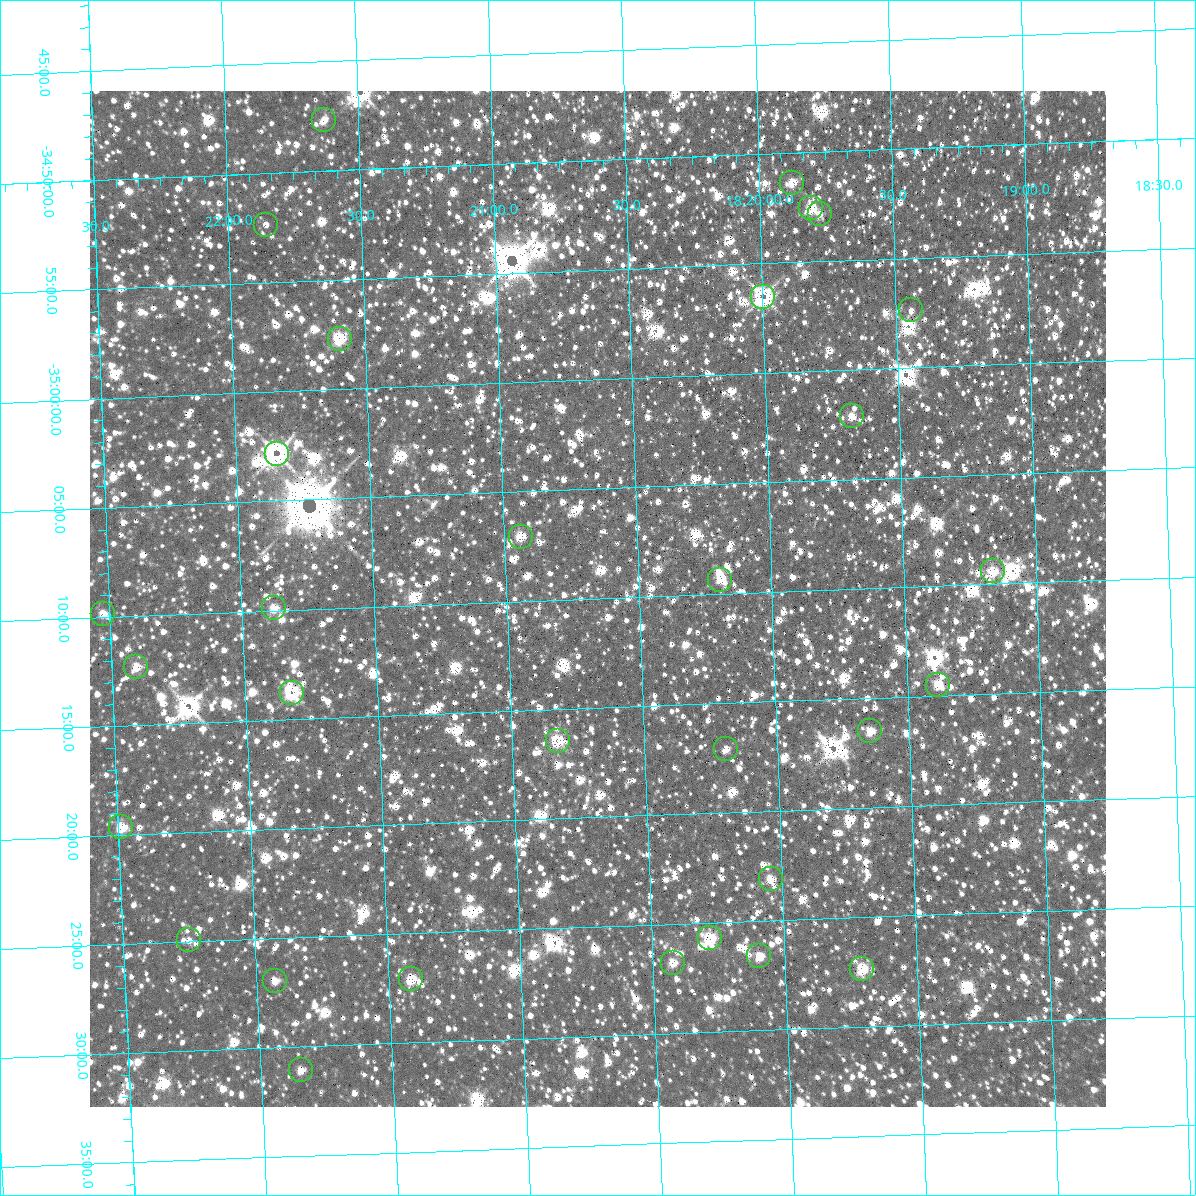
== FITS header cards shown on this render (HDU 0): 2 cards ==
NAXIS1  =                 1016 / length of data axis 1
NAXIS2  =                 1016 / length of data axis 2

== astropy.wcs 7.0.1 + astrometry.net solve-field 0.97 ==
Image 1016 x 1016 px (HDU 0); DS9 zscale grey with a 90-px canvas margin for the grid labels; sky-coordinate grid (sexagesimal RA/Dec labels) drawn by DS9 from the SOLVED WCS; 31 Tycho-2 reference stars matched to detected sources circled (green)
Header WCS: RA---SIN-SIP/DEC--SIN-SIP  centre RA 18:20:39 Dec -35:10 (275.16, -35.17 deg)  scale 2.78 x 2.74 arcsec/px (non-square pixels)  FOV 47.0' x 46.4'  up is -2 deg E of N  parity normal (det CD < 0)
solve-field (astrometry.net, Tycho-2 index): VERIFIED the header's WCS against the Tycho-2 star catalogue (31 matches, 3 conflicts) and refined it, rather than solving blind
Solved WCS: RA---TAN-SIP/DEC--TAN-SIP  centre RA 18:20:39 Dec -35:10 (275.16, -35.17 deg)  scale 2.78 x 2.74 arcsec/px (non-square pixels)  FOV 47.0' x 46.4'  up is -2 deg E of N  parity normal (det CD < 0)
The solver's refit moves the header's centre by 1.4 arcsec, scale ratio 0.9999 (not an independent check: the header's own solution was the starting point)
Tycho-2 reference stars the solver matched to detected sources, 31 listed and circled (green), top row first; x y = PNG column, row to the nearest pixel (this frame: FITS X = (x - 90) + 1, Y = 1016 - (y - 91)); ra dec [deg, ICRS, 3 dp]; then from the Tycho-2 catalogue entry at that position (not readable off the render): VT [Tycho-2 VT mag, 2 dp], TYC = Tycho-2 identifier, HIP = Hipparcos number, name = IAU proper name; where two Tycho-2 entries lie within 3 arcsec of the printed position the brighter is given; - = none
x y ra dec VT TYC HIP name
324 120 275.407 -34.795 11.30 7401-1930-1 - -
792 183 274.969 -34.856 10.22 7401-2375-1 - -
811 208 274.952 -34.876 10.35 7401-2863-1 - -
820 214 274.944 -34.881 10.92 7401-2346-1 - -
266 225 275.465 -34.872 10.89 7401-2282-1 - -
763 297 274.999 -34.942 10.82 7401-2689-1 - -
911 310 274.861 -34.957 10.14 7401-2710-1 - -
340 339 275.399 -34.962 11.12 7401-3152-1 - -
852 416 274.919 -35.035 10.81 7401-3157-1 - -
277 454 275.462 -35.047 8.23 7401-3259-1 90006 -
521 537 275.234 -35.118 11.13 7401-189-1 - -
993 571 274.791 -35.157 11.20 7401-373-1 - -
720 580 275.048 -35.156 10.90 7401-219-1 - -
274 608 275.469 -35.165 10.87 7401-799-1 - -
103 614 275.631 -35.164 11.04 7401-569-1 - -
136 667 275.602 -35.206 10.95 7401-571-1 - -
938 685 274.846 -35.242 11.30 7401-231-1 - -
292 693 275.456 -35.230 10.75 7401-1367-1 - -
870 731 274.911 -35.275 10.49 7401-1169-1 - -
558 741 275.207 -35.274 10.94 7401-887-1 - -
726 749 275.048 -35.285 10.23 7401-1667-1 - -
121 827 275.622 -35.327 11.45 7401-1341-1 - -
771 879 275.010 -35.385 10.84 7401-1073-1 - -
710 938 275.070 -35.429 6.86 7401-509-1 89859 -
189 940 275.562 -35.416 10.52 7401-1541-1 - -
759 956 275.024 -35.444 9.36 7401-1739-1 - -
673 963 275.106 -35.446 10.57 7401-327-1 - -
862 969 274.927 -35.456 9.86 7401-515-1 - -
411 979 275.354 -35.452 10.27 7401-1251-1 - -
275 981 275.483 -35.449 9.79 7401-1497-1 - -
301 1070 275.462 -35.518 9.75 7401-539-1 - -